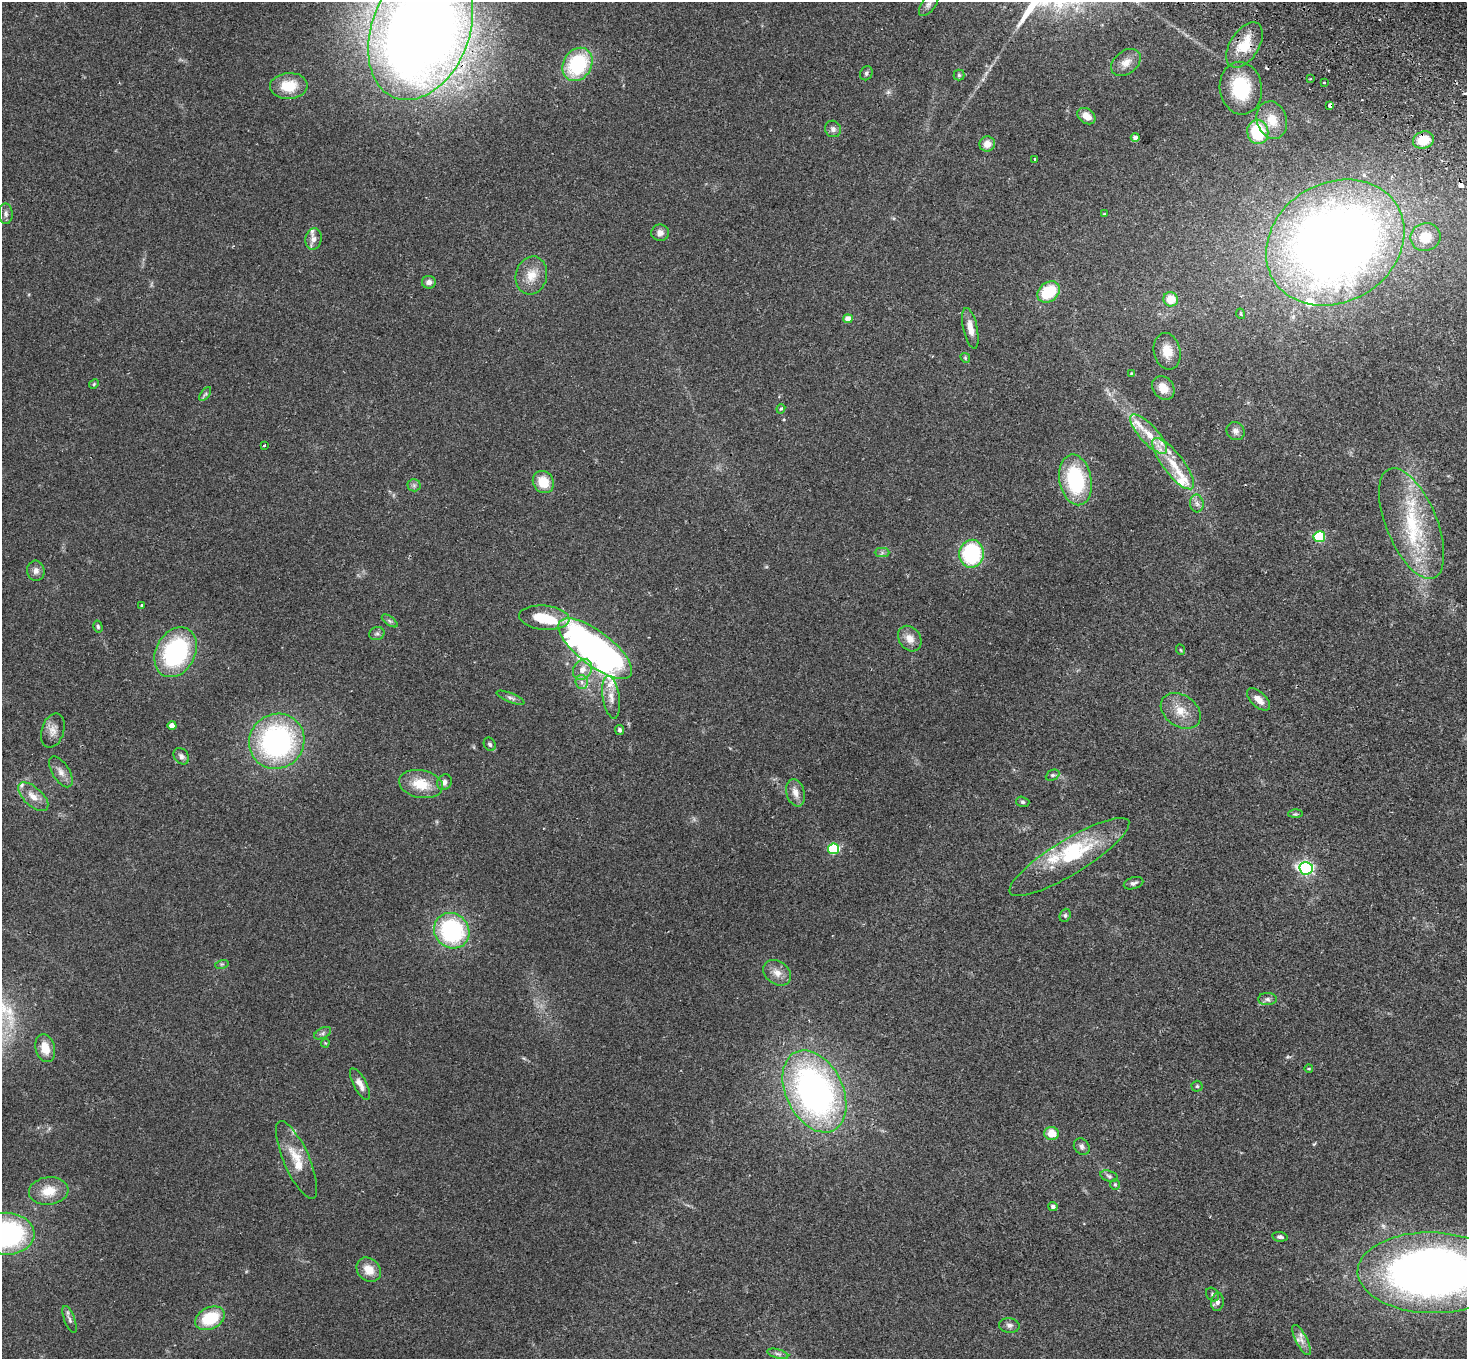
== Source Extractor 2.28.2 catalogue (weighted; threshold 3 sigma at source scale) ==
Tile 10 of 4 x 4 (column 2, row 3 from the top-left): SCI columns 1506-2970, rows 1700-3056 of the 5937 x 5974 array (HDU 1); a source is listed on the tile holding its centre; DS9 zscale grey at full resolution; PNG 1469 x 1361 px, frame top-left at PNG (2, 2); each listed source drawn as its Kron ellipse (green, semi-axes under 4 px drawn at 4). Shown black and unused: <1% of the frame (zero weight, under 2 of 3 exposures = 3% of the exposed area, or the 3 px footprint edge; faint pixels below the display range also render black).
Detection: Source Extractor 2.28.2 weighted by HDU 2 'WHT'; one run over the whole footprint, this tile lists its part. Background 0.126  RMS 0.0096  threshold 0.0434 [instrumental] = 3 sigma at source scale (4.5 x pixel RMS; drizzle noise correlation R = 1.50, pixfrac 1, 0.05/0.05 arcsec/px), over >= 5 px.
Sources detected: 131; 3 inside a brighter object's white glare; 2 cosmic-ray / hot-pixel residue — neither listed nor drawn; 10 inside a brighter listed object's ellipse — not listed separately; the other 116 listed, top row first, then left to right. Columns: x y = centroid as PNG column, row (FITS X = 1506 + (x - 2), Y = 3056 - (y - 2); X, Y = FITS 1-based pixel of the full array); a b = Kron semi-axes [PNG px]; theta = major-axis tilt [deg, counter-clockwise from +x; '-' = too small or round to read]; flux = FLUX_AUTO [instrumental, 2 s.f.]
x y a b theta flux
929 4 14 7 55 4.4
421 30 72 49 68 1600
1244 45 25 14 57 26
1126 62 16 11 38 9.1
577 64 17 14 59 75
866 73 7 6 - 2.2
959 75 5 5 - 1.5
1310 79 3 2 - 0.76
1324 82 3 2 - 0.84
289 86 19 13 3 25
1241 88 26 21 -82 45
1330 105 4 4 - 11
1086 116 10 7 -36 8.7
1272 120 19 15 -72 17
833 129 8 7 - 3.2
1258 132 12 10 -81 47
1135 137 4 4 - 2.9
1423 140 10 8 18 20
987 144 8 7 - 8
1035 159 3 3 - 1.7
6 214 10 7 -88 3.1
1104 214 4 3 - 0.73
660 233 9 8 - 5.5
1425 237 15 13 19 20
313 239 10 8 81 5.1
1335 243 72 59 31 1100
531 275 19 15 75 16
429 282 7 6 - 4.1
1048 292 12 9 39 38
1171 299 7 7 - 17
1241 314 5 3 - 1.2
848 319 5 4 - 11
970 328 21 7 -78 9.6
1167 351 18 13 -77 14
965 358 5 4 - 1.2
1131 373 4 3 - 0.82
94 384 5 4 - 1.1
1163 388 13 10 -52 11
205 394 8 4 52 1.9
781 409 5 4 - 1.2
1236 431 9 8 - 4
1149 434 25 9 -47 18
264 445 3 2 - 1.7
1173 464 31 10 -52 24
1075 480 25 16 -80 80
543 482 11 10 - 19
414 485 6 6 - 2.3
1197 503 9 6 -86 3.6
1412 523 59 25 -67 80
1319 537 5 5 - 84
882 553 7 4 1 2
972 554 14 12 87 85
36 571 10 8 -85 4.7
141 605 3 3 - 0.96
544 618 25 12 -5 27
390 621 9 4 -35 2.2
98 627 6 4 -75 1.5
377 634 7 6 - 2.3
910 639 14 10 -56 9.1
595 649 44 17 -38 480
1181 650 5 3 - 0.83
176 652 26 19 62 110
582 670 11 9 56 8.4
582 682 7 6 - 3.5
611 697 21 8 -81 9.4
510 698 15 4 -22 3.3
1258 699 14 7 -43 7.5
1181 711 22 15 -34 16
172 725 4 4 - 7.9
620 730 5 4 - 2.1
53 731 18 11 73 8.1
277 741 28 27 - 190
490 744 7 5 -60 2.4
181 756 9 7 -49 3.2
61 772 17 8 -58 7
1052 775 7 5 25 1.8
444 782 8 7 - 4.7
421 784 22 13 -12 24
796 793 14 9 -73 7.5
33 797 19 9 -43 10
1023 802 7 5 -16 1.7
1295 814 7 4 1 1.3
834 849 5 5 - 84
1069 857 69 17 31 65
1306 868 7 6 - 220
1134 883 10 5 17 2.8
1065 915 7 5 70 1.7
452 931 18 17 - 110
222 964 7 4 17 1.5
777 973 15 11 -37 9.1
1267 999 9 6 -1 3
323 1033 9 5 27 2.3
325 1043 4 4 - 0.95
45 1048 14 9 -74 14
1309 1069 4 3 - 0.82
360 1084 17 6 -62 6.9
1197 1086 5 5 - 1.4
814 1091 43 28 -64 330
1052 1134 7 6 - 14
1082 1147 9 7 -49 3.2
296 1160 42 13 -66 24
1109 1176 9 5 -16 2.3
1115 1184 5 4 - 1.3
49 1191 20 14 7 18
1053 1206 4 4 - 2.7
6 1234 28 21 -2 170
1280 1237 8 4 -10 2.4
369 1270 13 11 -44 13
1431 1273 74 40 -1 750
1213 1295 7 6 - 2
1217 1302 9 6 83 3.7
210 1318 16 10 25 38
70 1319 14 5 -69 3.6
1009 1325 10 7 -6 3.6
1301 1340 17 6 -64 6.6
778 1354 11 4 -15 2.2
Overlapping masked pixels (flux is a lower limit): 3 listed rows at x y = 421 30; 1244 45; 1330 105
Isophote crosses this tile's border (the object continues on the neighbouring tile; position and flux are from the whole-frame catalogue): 4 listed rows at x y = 929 4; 421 30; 6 1234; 1431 1273